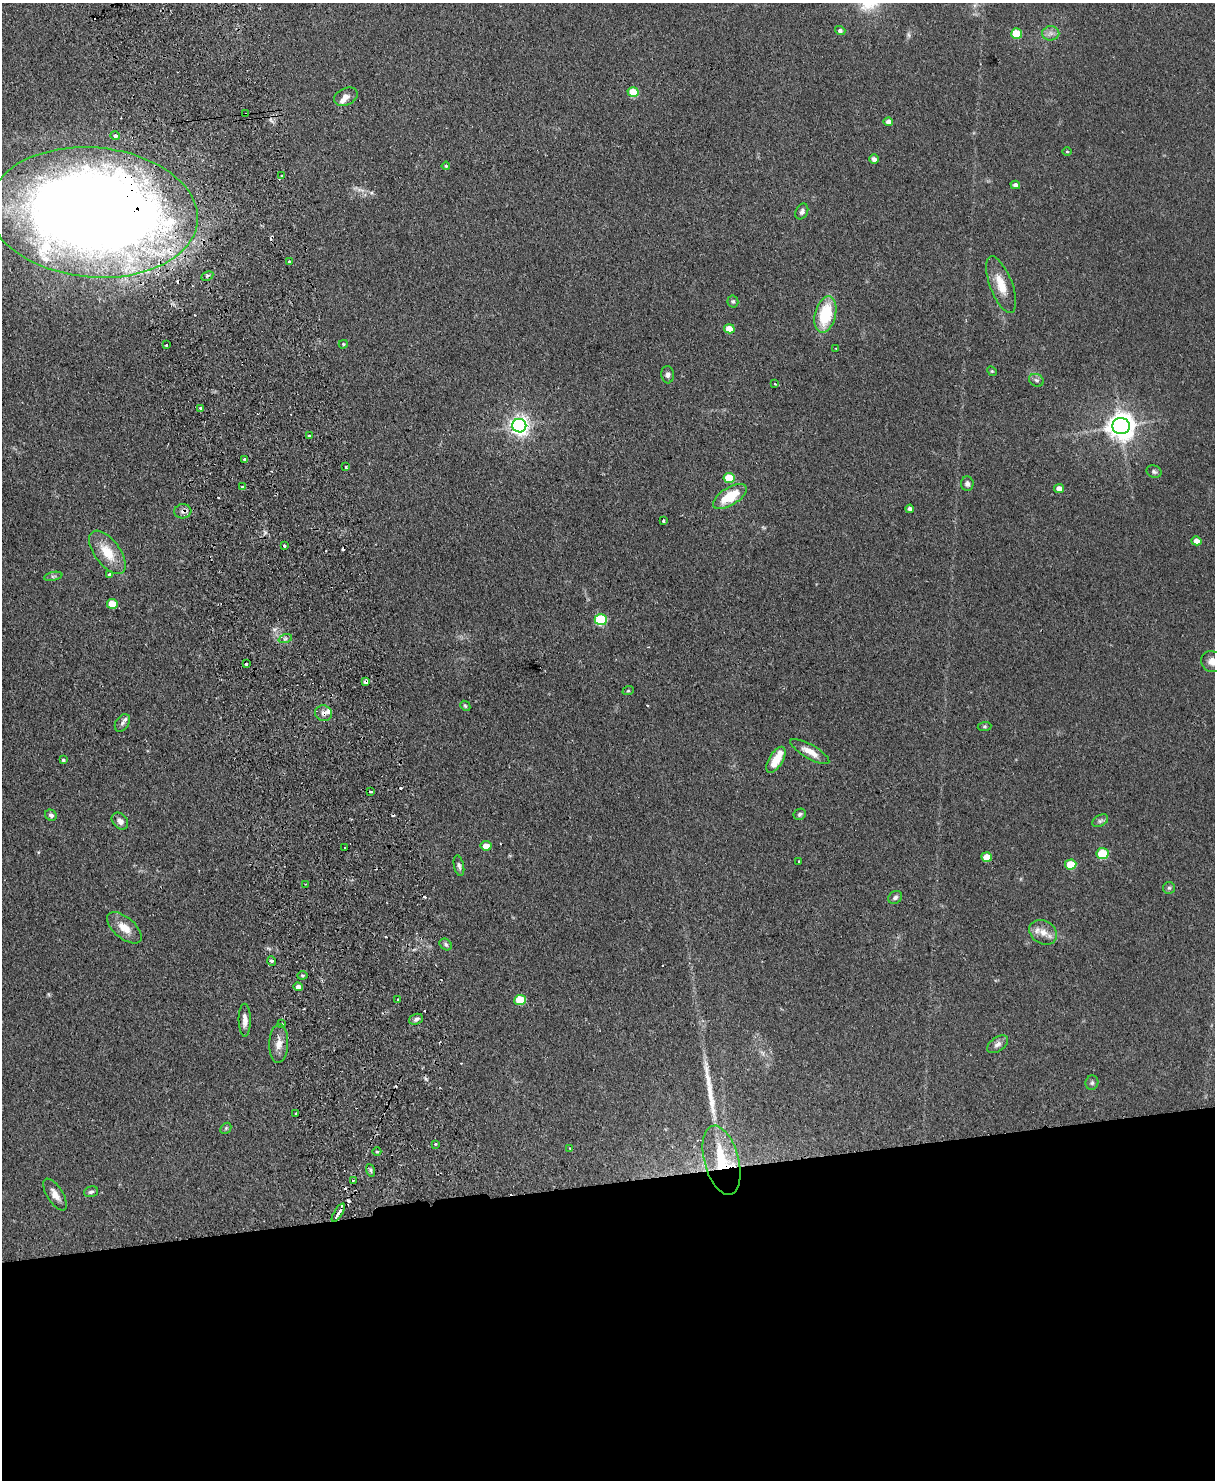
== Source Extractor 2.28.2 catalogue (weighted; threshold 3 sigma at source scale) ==
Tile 11 of 4 x 3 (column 3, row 3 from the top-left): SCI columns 2483-3695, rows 154-1631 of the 4965 x 4853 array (HDU 1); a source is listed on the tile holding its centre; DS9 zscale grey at full resolution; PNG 1217 x 1482 px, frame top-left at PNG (2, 3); each listed source drawn as its Kron ellipse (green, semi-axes under 4 px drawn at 4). Shown black and unused: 20% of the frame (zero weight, under 2 of 3 exposures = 3% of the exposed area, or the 3 px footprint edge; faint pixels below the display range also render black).
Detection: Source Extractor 2.28.2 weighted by HDU 2 'WHT'; one run over the whole footprint, this tile lists its part. Background 0.14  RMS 0.0068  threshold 0.0305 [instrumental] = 3 sigma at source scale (4.5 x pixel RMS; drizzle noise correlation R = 1.50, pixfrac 1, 0.05/0.05 arcsec/px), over >= 5 px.
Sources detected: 125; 18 cosmic-ray / hot-pixel residue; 1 long thin detection or spike segment (spike, bleed or trail) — neither listed nor drawn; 4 inside a brighter listed object's ellipse — not listed separately; the other 102 listed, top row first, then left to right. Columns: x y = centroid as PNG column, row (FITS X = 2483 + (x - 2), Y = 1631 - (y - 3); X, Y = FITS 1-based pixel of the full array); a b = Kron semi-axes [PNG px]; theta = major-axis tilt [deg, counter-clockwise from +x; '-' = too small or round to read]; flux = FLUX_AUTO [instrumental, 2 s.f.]
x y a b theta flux
840 31 5 4 - 1.8
1051 33 8 7 - 2.8
1017 34 5 5 - 24
633 92 5 5 - 18
346 97 12 8 24 4.1
246 114 3 2 - 0.61
888 122 4 4 - 3.4
115 136 5 4 - 1.7
1067 151 5 3 - 0.62
874 159 5 4 - 2.4
446 166 4 4 - 0.74
281 175 3 3 - 1.6
1015 185 5 4 - 2.5
93 212 105 65 -5 1500
802 212 8 6 64 1.9
289 261 3 2 - 0.99
207 276 6 3 27 1.1
1001 285 30 11 -69 13
733 301 6 5 - 1.2
825 314 18 10 76 32
729 329 5 4 - 9.8
343 344 5 4 - 0.76
166 345 3 2 - 2.1
836 348 4 2 - 0.49
992 371 5 4 - 0.73
668 375 9 6 -86 2.2
1036 380 8 6 -30 1.8
775 384 3 2 - 0.56
201 409 3 3 - 2.8
519 426 7 6 - 340
1121 426 8 8 - 810
309 436 3 3 - 1.8
244 459 3 3 - 1.4
346 467 3 3 - 1.5
1154 472 7 6 - 1.7
729 478 6 5 - 22
967 484 7 6 - 2.2
242 487 3 3 - 3.1
1059 488 5 4 - 4.9
730 496 19 8 32 20
910 509 4 4 - 2.2
183 511 8 7 - 2.7
663 521 3 3 - 0.97
1196 541 5 4 - 4.2
284 546 3 3 - 1.5
107 552 25 12 -53 16
110 575 4 4 - 2.1
53 576 9 4 12 1.2
112 604 5 5 - 18
601 620 6 5 - 54
285 639 7 4 19 1.4
1212 662 11 10 - 5
246 664 3 3 - 1.3
366 682 4 3 - 5.6
628 691 6 3 18 0.73
465 706 5 4 - 0.95
324 713 8 8 - 3.2
122 723 9 6 55 2
985 726 7 4 6 0.89
810 752 22 7 -30 7.1
63 760 4 4 - 0.83
776 760 14 7 59 11
370 792 3 3 - 2.1
800 814 6 5 - 1.4
51 815 6 5 - 2
120 821 9 7 -46 3.5
1100 821 8 5 30 1.8
486 846 5 5 - 6.9
345 848 3 2 - 0.81
1102 854 6 5 - 27
987 857 5 5 - 11
799 861 3 2 - 0.64
1071 864 6 5 - 19
459 866 10 5 -78 1.8
305 884 3 2 - 0.62
1169 888 6 6 - 1.2
895 897 7 6 - 1.8
124 928 21 10 -40 9.3
1043 932 14 11 -30 7.2
446 944 6 5 - 1.2
272 961 4 4 - 1
302 975 5 3 - 0.91
298 987 4 4 - 3.6
398 999 4 3 - 0.62
520 1000 6 5 - 27
416 1019 7 5 20 2
245 1020 16 6 -89 4.4
282 1024 3 2 - 1.6
279 1043 19 9 87 6.1
998 1044 12 7 35 2.8
1092 1083 7 6 - 1.6
296 1114 3 3 - 1
226 1128 6 4 47 1
435 1144 3 3 - 1.1
570 1148 4 3 - 0.66
377 1152 4 3 - 0.6
722 1160 35 17 -75 39
370 1170 6 4 -70 1.2
353 1181 3 3 - 2.3
91 1192 7 5 18 1.7
55 1194 18 8 -57 5.5
338 1213 10 3 58 6.9
Overlapping masked pixels (flux is a lower limit): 7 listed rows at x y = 246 114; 93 212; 183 511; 366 682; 324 713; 722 1160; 338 1213
Isophote crosses this tile's border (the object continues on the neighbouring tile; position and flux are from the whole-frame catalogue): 1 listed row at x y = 1212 662